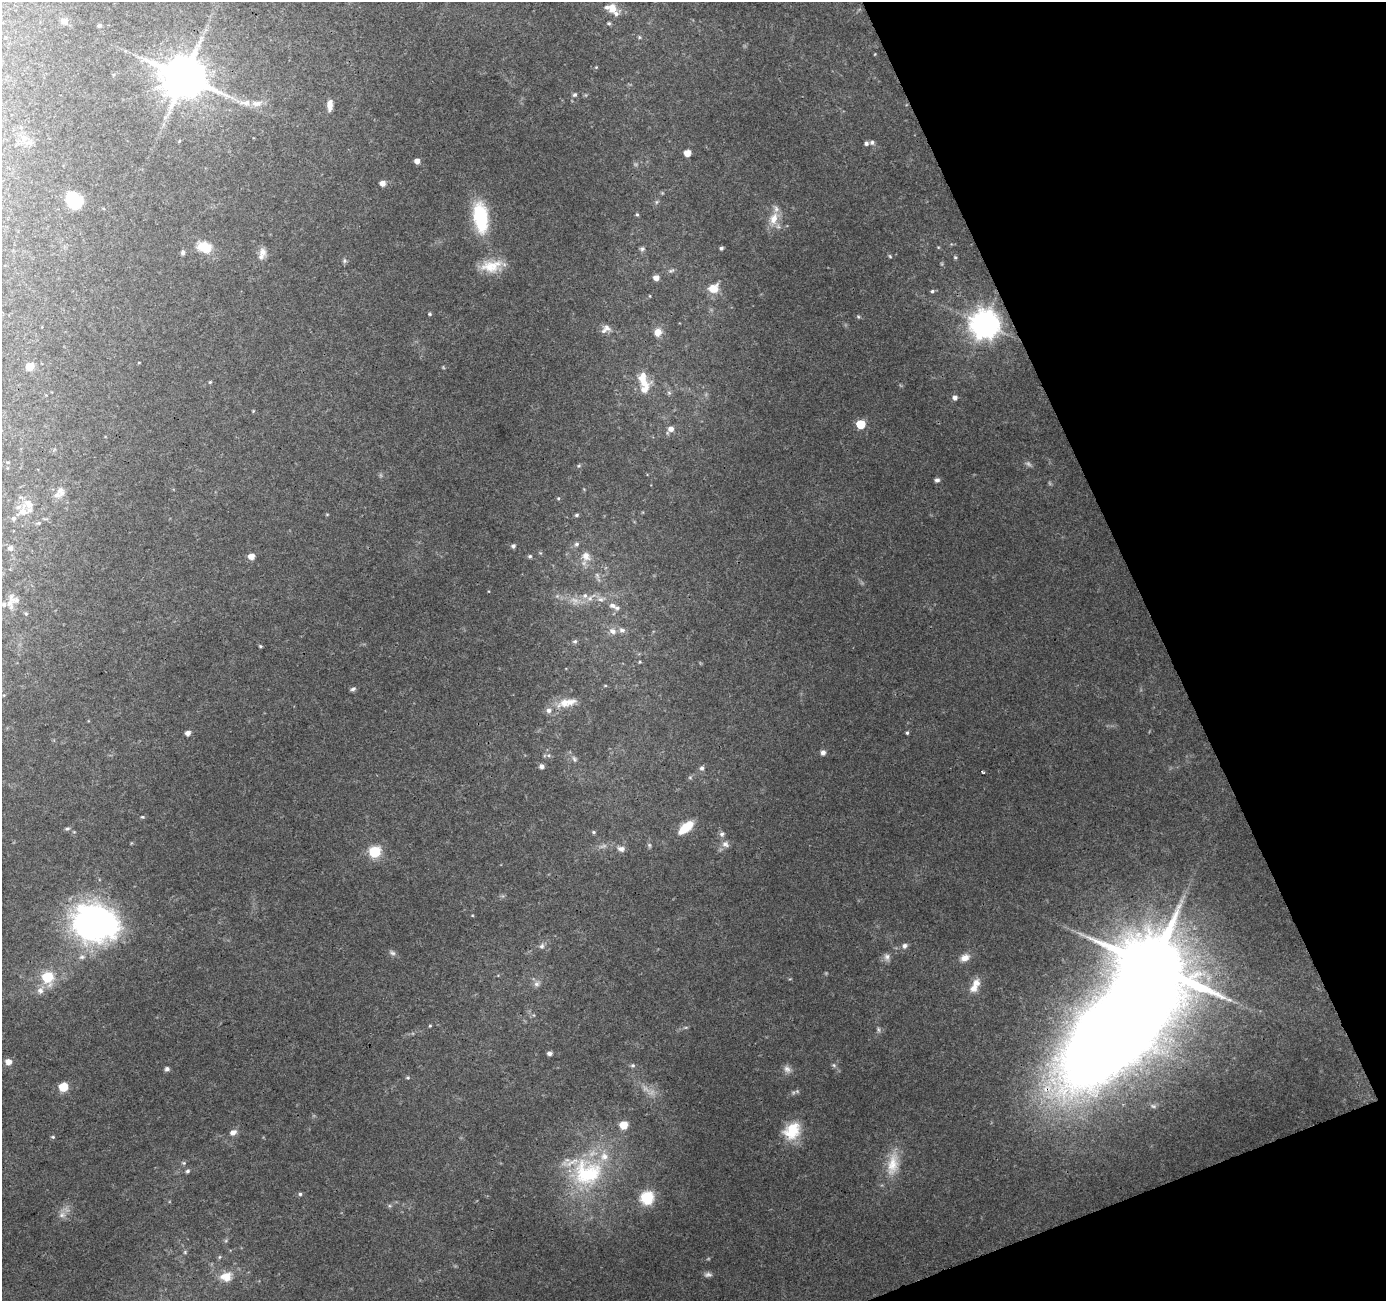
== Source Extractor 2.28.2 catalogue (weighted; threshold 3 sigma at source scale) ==
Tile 12 of 4 x 4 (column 4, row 3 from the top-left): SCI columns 4205-5588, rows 1407-2705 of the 5646 x 5464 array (HDU 1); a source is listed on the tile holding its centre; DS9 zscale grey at full resolution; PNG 1388 x 1303 px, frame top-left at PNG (2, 2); no overlay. Shown black and unused: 19% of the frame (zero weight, under 3 of 4 exposures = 5% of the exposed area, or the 3 px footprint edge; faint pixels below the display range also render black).
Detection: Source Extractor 2.28.2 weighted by HDU 2 'WHT'; one run over the whole footprint, this tile lists its part. Background 0.0723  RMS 0.0051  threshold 0.0231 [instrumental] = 3 sigma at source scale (4.5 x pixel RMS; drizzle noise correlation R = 1.50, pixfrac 1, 0.0396/0.0396 arcsec/px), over >= 5 px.
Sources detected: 138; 3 too faint to see at this stretch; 1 inside a brighter object's white glare — not listed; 14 inside a brighter listed object's ellipse — not listed separately; the other 120 listed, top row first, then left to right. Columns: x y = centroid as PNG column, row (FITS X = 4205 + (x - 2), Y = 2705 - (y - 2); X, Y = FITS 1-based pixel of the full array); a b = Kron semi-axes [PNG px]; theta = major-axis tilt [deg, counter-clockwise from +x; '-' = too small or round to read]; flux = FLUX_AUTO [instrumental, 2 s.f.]
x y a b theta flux
612 8 12 9 -68 6.4
64 21 7 7 - 2.7
609 23 4 4 - 0.8
99 25 6 4 1 0.74
184 77 12 11 - 2000
575 95 6 5 - 1
245 103 19 8 0 5.2
330 105 13 6 88 3.7
24 138 10 9 - 3.5
872 142 6 6 - 1.3
866 143 5 5 - 1.3
687 153 5 5 - 5.8
417 161 5 5 - 3.1
382 183 6 5 - 3.1
73 200 14 11 -37 28
637 215 5 4 - 0.67
480 217 33 15 -83 31
774 219 20 11 75 7.6
204 247 16 11 -20 11
721 248 4 4 - 1
642 249 7 6 - 1.2
183 252 7 5 84 1.1
263 252 12 10 -68 3.3
890 256 5 4 - 0.62
955 257 5 5 - 0.69
491 266 29 15 11 12
671 270 9 4 10 1
656 278 5 5 - 3.7
713 288 13 10 24 7.1
932 291 5 5 - 1
650 296 4 2 - 0.37
430 314 5 4 - 0.59
858 317 5 4 - 0.62
984 324 9 9 - 700
607 328 11 8 -37 2.4
658 332 9 8 - 4.4
30 366 6 6 - 8.4
642 377 13 9 59 5.5
210 382 5 4 - 0.55
644 389 19 8 50 6.1
669 393 6 4 -19 0.83
955 397 5 5 - 2.2
861 424 5 5 - 20
671 429 8 6 42 3.4
937 480 6 5 - 1.3
61 491 13 9 -69 3.2
558 498 5 4 - 0.6
23 512 15 13 -69 6.1
577 515 5 4 - 0.87
38 523 5 5 - 0.62
576 544 7 5 27 1.2
513 546 6 5 - 1
10 548 6 6 - 1.9
251 556 5 5 - 4.8
530 556 5 5 - 0.86
586 556 13 10 -51 4.7
597 575 8 4 -46 1.2
585 596 7 5 68 1.5
590 598 7 6 - 1.6
14 599 19 11 -21 5
600 599 8 6 -1 1.8
612 605 10 7 -15 2.6
26 614 5 4 - 0.62
622 630 9 6 -7 2
613 631 9 7 -32 2.8
575 641 6 5 - 0.97
260 646 4 3 - 0.6
353 689 8 5 27 1.2
567 703 29 10 12 8.4
188 733 5 4 - 2.7
907 733 4 4 - 0.75
823 753 6 6 - 1.8
574 759 8 5 -63 1.3
541 766 6 6 - 1.5
702 768 6 5 - 1.4
983 772 4 2 - 0.74
142 817 5 4 - 0.63
686 827 20 9 40 11
67 829 6 4 23 0.92
594 832 5 4 - 0.72
722 834 7 6 - 1.5
725 844 10 9 - 2.7
649 845 6 5 - 0.86
621 849 11 7 -7 2.2
375 852 6 6 - 47
95 923 47 37 -15 150
542 946 8 6 35 1.5
905 946 7 7 - 1.7
393 953 9 6 -31 1.5
887 957 10 8 -79 2.2
965 958 12 9 22 3.9
1153 966 15 12 20 5500
47 977 6 6 - 32
536 984 9 6 0 1.8
974 987 14 11 53 4.8
40 990 9 9 - 3
430 1026 4 4 - 0.51
549 1053 5 4 - 1.9
8 1062 7 6 - 3.5
633 1065 6 5 - 0.96
834 1065 6 5 - 0.94
167 1069 5 5 - 1.6
787 1069 10 9 - 2.5
408 1078 5 4 - 0.64
63 1087 6 5 - 16
624 1125 6 6 - 9.6
792 1130 22 18 52 16
233 1132 7 6 - 3
53 1137 5 4 - 0.71
184 1163 6 5 - 0.81
893 1164 34 14 81 13
188 1171 6 5 - 1
587 1173 44 38 2 51
300 1194 4 4 - 0.94
647 1198 6 6 - 73
62 1215 9 8 - 2.7
185 1252 5 4 - 0.67
219 1257 6 4 88 0.63
708 1275 11 6 4 1.6
226 1277 15 12 6 7.2